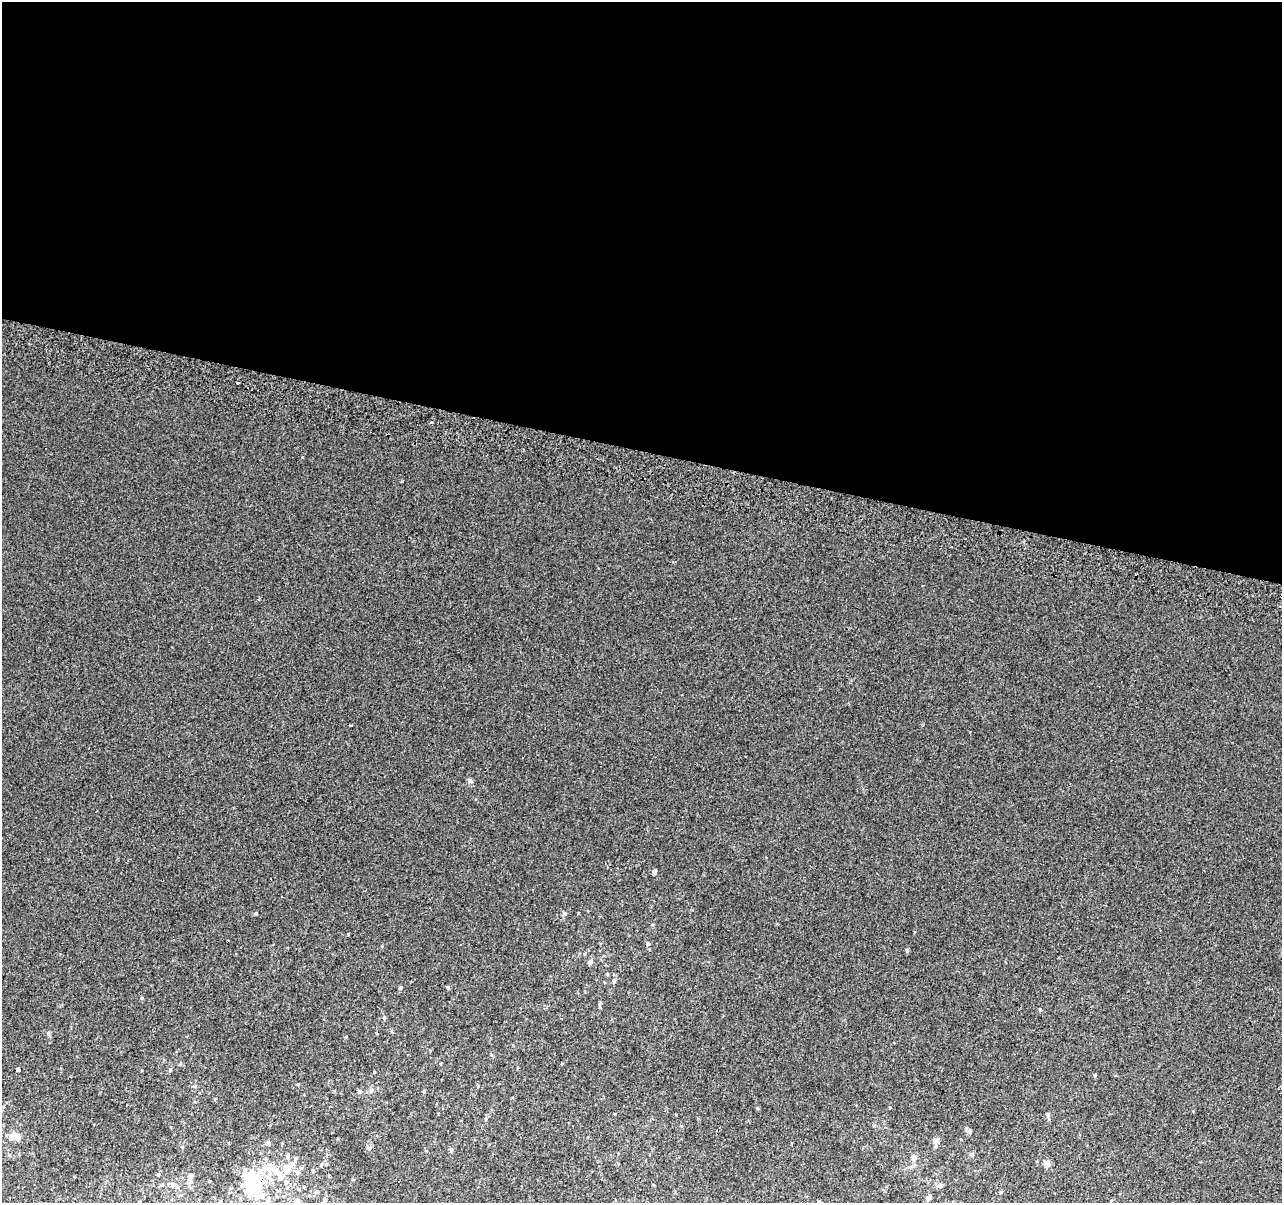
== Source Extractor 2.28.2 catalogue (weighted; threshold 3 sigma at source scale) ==
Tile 3 of 4 x 4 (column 3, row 1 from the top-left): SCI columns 2579-3858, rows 3930-5130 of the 5152 x 5395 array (HDU 1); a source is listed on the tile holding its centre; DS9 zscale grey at full resolution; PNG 1284 x 1205 px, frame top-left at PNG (2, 2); no overlay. Shown black and unused: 37% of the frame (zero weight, under 2 of 3 exposures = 2% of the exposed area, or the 3 px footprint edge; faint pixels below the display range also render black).
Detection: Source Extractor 2.28.2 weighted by HDU 2 'WHT'; one run over the whole footprint, this tile lists its part. Background 0.00537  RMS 0.0056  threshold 0.025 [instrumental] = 3 sigma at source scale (4.5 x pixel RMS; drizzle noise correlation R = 1.50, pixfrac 1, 0.0396/0.0396 arcsec/px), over >= 5 px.
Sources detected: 52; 3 inside a brighter object's white glare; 1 cosmic-ray / hot-pixel residue — not listed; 4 inside a brighter listed object's ellipse — not listed separately; the other 44 listed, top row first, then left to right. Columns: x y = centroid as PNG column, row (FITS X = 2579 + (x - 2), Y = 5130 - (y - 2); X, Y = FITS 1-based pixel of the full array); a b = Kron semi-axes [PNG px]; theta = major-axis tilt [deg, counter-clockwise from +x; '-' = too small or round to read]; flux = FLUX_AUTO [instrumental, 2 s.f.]
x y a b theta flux
237 383 3 2 - 0.96
431 422 4 3 - 0.45
302 457 4 2 - 0.52
470 781 7 4 -45 0.94
654 871 4 4 - 1.8
256 913 4 4 - 0.59
565 913 6 5 - 0.8
647 943 6 3 -90 0.6
907 950 4 4 - 0.75
590 962 6 5 - 1.6
614 981 5 4 - 0.76
400 987 5 4 - 0.62
448 987 5 4 - 0.71
142 998 5 3 - 0.47
384 1018 5 5 - 0.61
18 1069 4 3 - 1
170 1070 5 4 - 0.75
1095 1075 5 4 - 0.55
371 1090 6 4 90 0.84
424 1091 4 3 - 0.54
359 1092 5 4 - 0.69
1048 1114 6 5 - 1
486 1119 5 3 - 0.49
970 1131 6 6 - 1.1
17 1137 6 6 - 4.4
935 1141 8 7 - 2.3
268 1143 6 5 - 1.1
369 1148 6 5 - 0.97
451 1150 5 5 - 0.76
287 1156 6 5 - 0.88
914 1158 8 6 72 1.7
296 1159 7 4 80 0.9
1047 1164 4 4 - 5.9
321 1165 5 4 - 0.71
271 1168 19 10 -13 8.6
298 1172 7 5 75 1.4
190 1180 12 6 -88 2.1
173 1185 6 4 -71 0.94
940 1186 7 6 - 1.5
253 1188 32 19 -5 21
316 1192 5 5 - 0.88
928 1198 6 5 - 2
324 1200 6 4 17 0.74
297 1201 5 5 - 4.2
Isophote crosses this tile's border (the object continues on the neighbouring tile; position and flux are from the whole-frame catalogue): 1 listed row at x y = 297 1201
Unlisted compact peaks at least as high as the median listed source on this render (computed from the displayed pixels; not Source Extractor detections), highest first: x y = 1040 1010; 374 1072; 48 1033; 757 1108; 298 1084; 346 1037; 1001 1192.